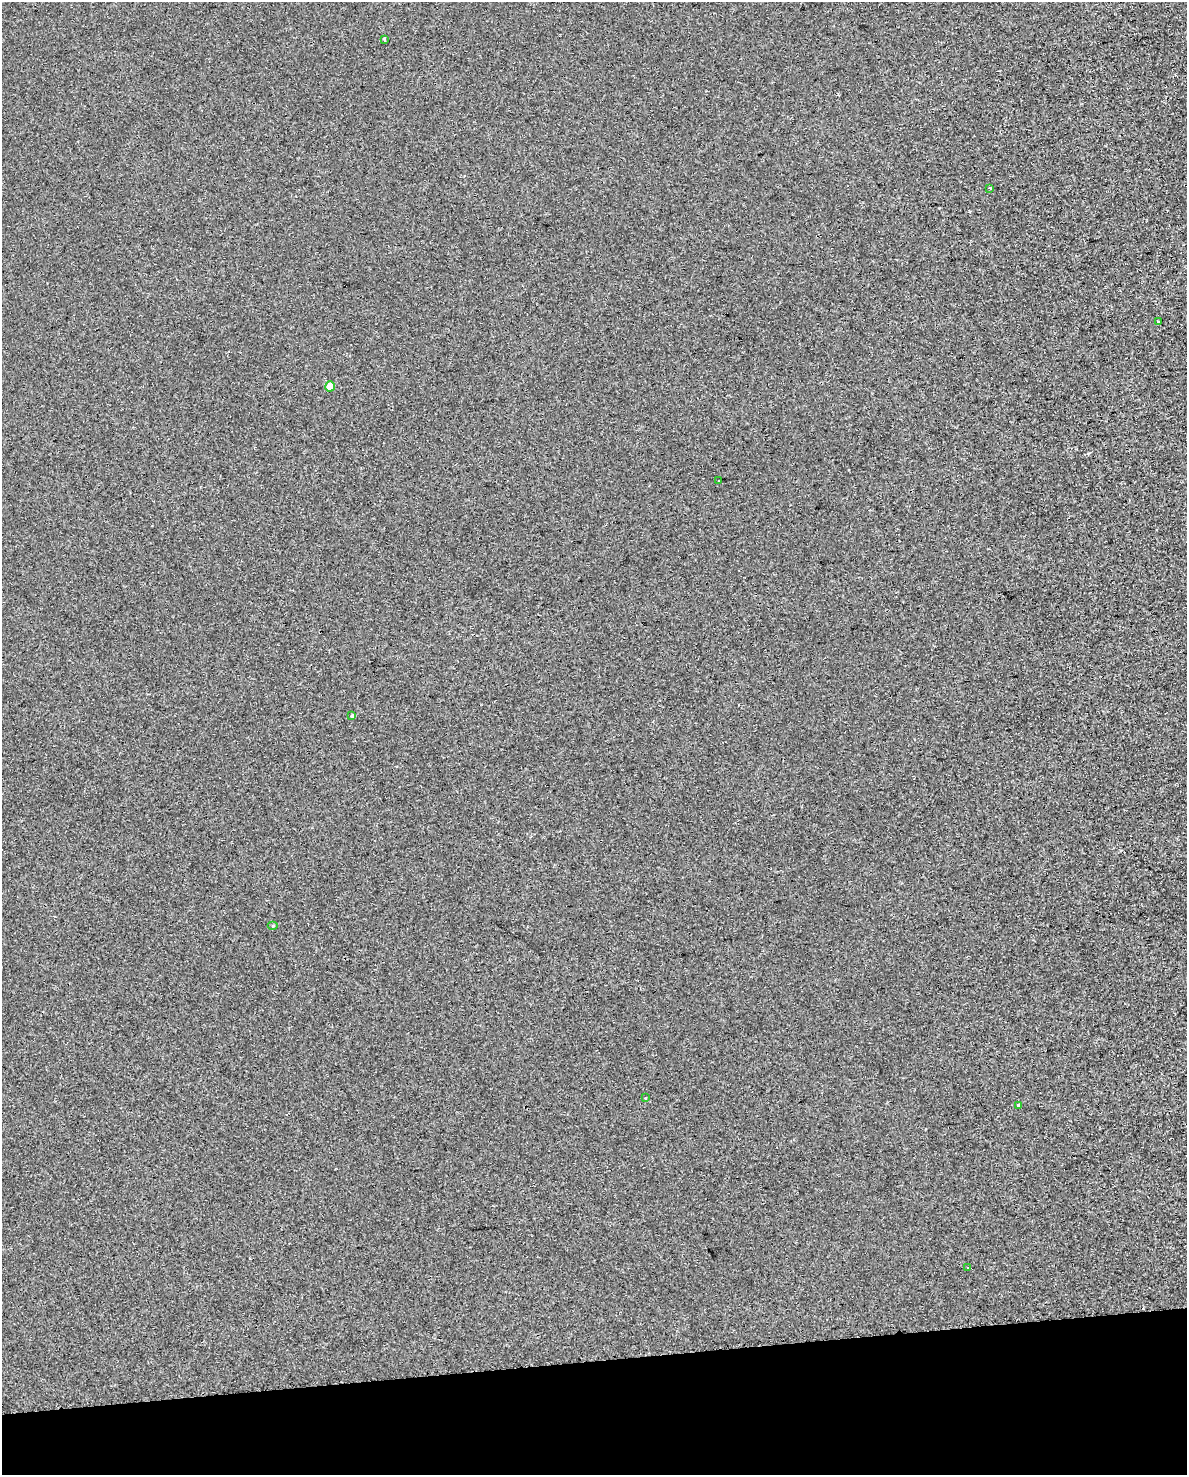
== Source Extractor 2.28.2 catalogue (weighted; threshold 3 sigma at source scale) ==
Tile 10 of 4 x 3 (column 2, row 3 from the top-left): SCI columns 1189-2373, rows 23-1495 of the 4747 x 4509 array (HDU 1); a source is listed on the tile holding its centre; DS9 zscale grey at full resolution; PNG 1189 x 1477 px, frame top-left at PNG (2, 2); each listed source drawn as its Kron ellipse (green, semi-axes under 4 px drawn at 4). Shown black and unused: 8% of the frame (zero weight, under 2 of 3 exposures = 1% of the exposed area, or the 3 px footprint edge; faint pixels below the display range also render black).
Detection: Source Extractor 2.28.2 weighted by HDU 2 'WHT'; one run over the whole footprint, this tile lists its part. Background -2.45e-04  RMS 0.0049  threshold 0.0221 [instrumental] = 3 sigma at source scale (4.5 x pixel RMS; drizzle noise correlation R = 1.50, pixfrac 1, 0.0396/0.0396 arcsec/px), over >= 5 px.
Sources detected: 10; all 10 listed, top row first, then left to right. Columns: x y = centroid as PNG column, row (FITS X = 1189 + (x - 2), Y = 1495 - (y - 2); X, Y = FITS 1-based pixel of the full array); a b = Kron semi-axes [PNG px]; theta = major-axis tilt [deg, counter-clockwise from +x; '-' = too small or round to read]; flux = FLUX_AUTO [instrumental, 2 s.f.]
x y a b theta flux
384 39 4 2 - 0.65
990 188 3 3 - 1.3
1158 322 3 3 - 1.4
330 386 5 5 - 7.5
719 481 3 3 - 0.76
352 716 4 3 - 2
273 926 5 4 - 0.49
645 1098 3 3 - 0.51
1018 1105 3 3 - 6.4
968 1268 4 3 - 0.55